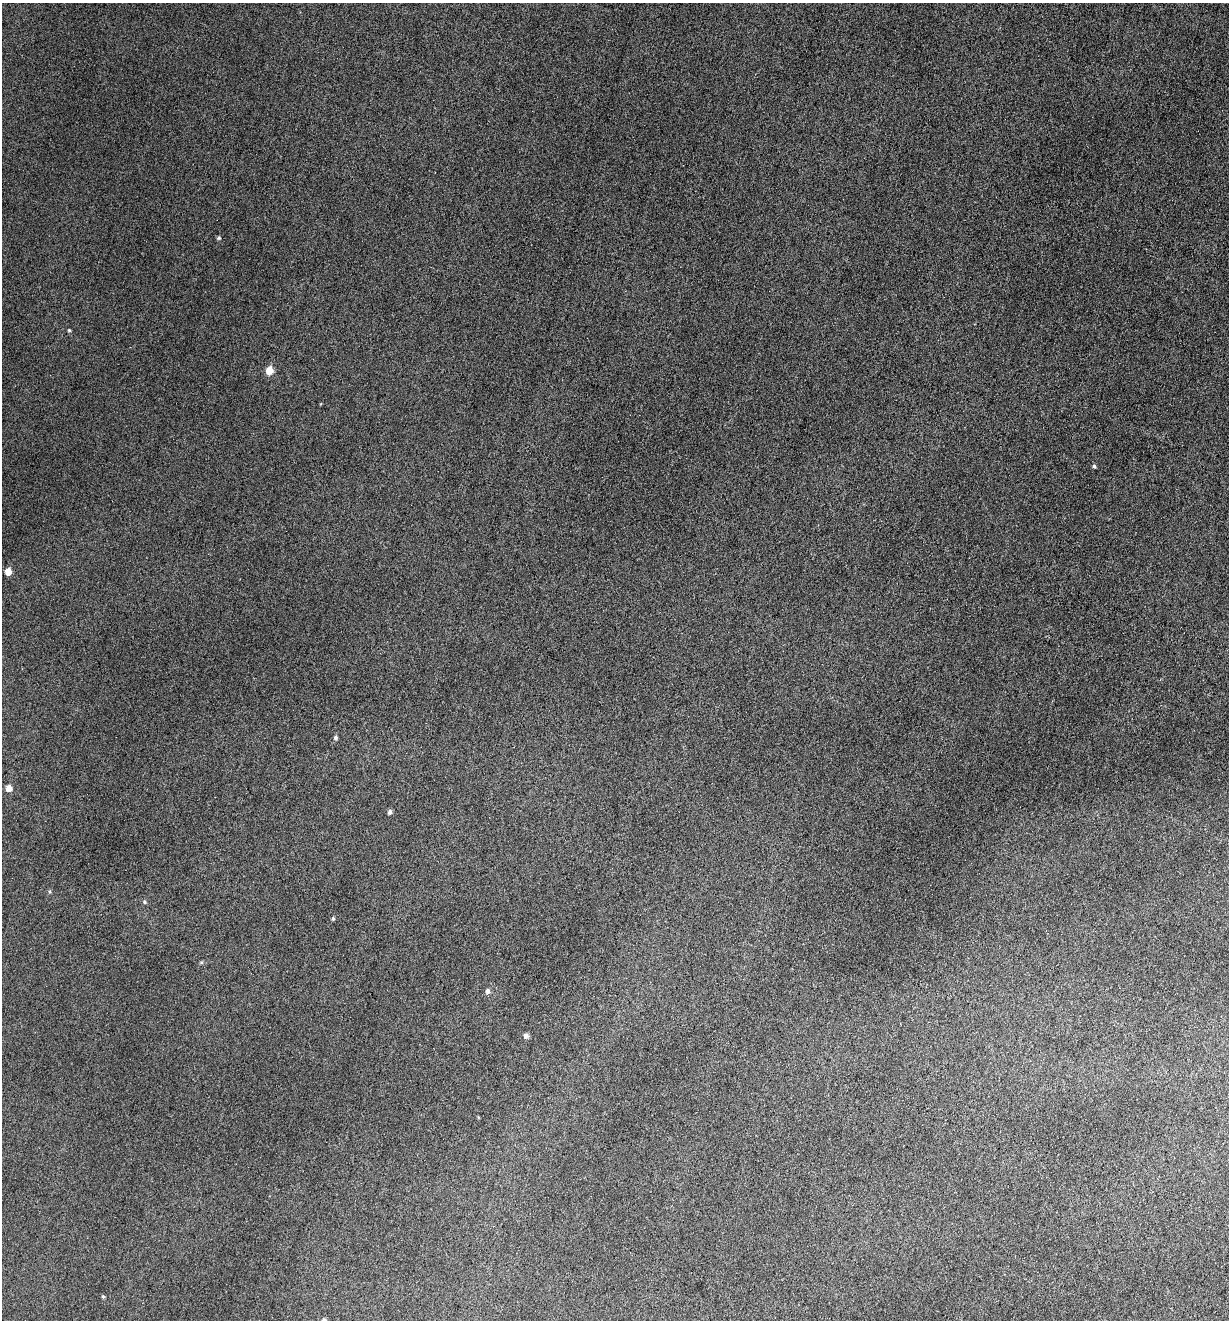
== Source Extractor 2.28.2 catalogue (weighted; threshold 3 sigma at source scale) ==
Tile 6 of 4 x 4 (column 2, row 2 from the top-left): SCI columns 1359-2585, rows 2640-3957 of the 5297 x 5275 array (HDU 1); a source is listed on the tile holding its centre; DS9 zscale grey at full resolution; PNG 1231 x 1322 px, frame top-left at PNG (2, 3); no overlay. Nothing masked; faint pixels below the display range render black.
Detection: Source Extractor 2.28.2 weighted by HDU 2 'WHT'; one run over the whole footprint, this tile lists its part. Background 0.0601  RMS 0.0063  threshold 0.0259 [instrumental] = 3 sigma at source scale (4.09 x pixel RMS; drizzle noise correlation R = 1.36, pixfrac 0.8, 0.05/0.05 arcsec/px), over >= 5 px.
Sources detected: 14; all 14 listed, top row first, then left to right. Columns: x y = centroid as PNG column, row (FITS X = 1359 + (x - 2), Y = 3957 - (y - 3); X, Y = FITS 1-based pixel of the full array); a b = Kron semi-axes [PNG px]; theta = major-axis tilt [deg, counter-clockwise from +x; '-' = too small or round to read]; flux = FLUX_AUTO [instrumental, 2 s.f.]
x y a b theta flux
219 238 5 4 - 0.95
69 330 4 3 - 0.67
269 370 6 6 - 7.7
1094 466 4 4 - 0.91
8 572 6 5 - 5.8
335 737 5 4 - 1.2
9 788 6 5 - 4.2
390 812 5 4 - 1.5
144 902 5 4 - 0.85
333 918 5 4 - 0.74
487 991 6 5 - 1.6
526 1035 6 5 - 2
103 1296 5 4 - 0.74
324 1320 6 5 - 1.7
Isophote crosses this tile's border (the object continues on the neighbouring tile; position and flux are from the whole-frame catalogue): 1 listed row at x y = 324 1320